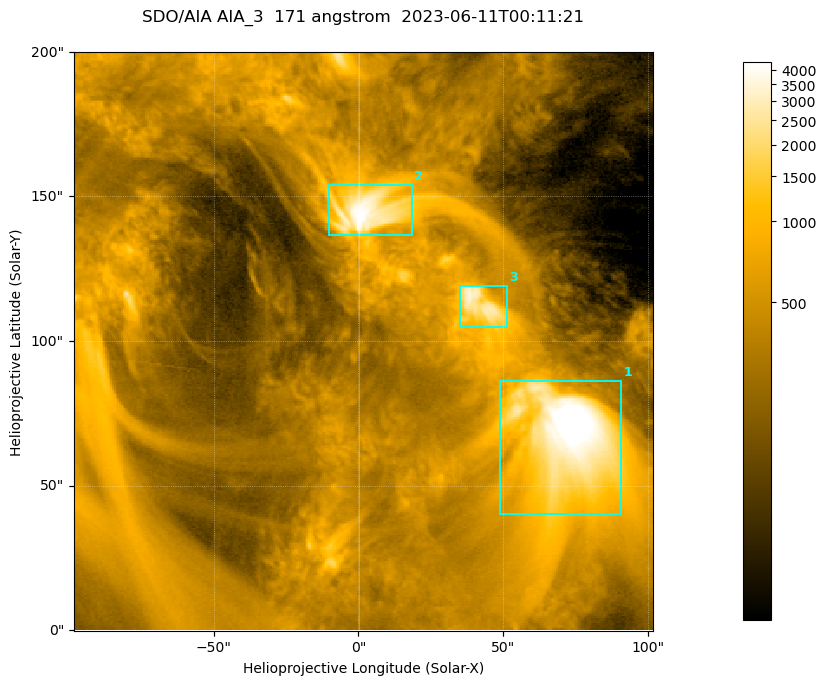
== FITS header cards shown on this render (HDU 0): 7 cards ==
TELESCOP= 'SDO/AIA '           / For AIA: SDO/AIA
INSTRUME= 'AIA_3   '           / For AIA: AIA_ATA1, AIA_ATA2, AIA_ATA3 or AIA_AT
WAVELNTH=                  171 / [angstrom] Wavelength
WAVEUNIT= 'angstrom'           / Wavelength unit: angstrom
DATE-OBS= '2023-06-11T00:11:21.354' / [ISO] Date when observation started; ISO 8
CTYPE1  = 'HPLN-TAN'           / CTYPE1; Typically HPLN
CTYPE2  = 'HPLT-TAN'           / CTYPE2; Typically HPLT

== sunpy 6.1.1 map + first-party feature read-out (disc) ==
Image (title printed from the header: SDO/AIA AIA_3  171 angstrom  2023-06-11T00:11:21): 334 x 334 px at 0.599 arcsec/px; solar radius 945 arcsec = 1577 px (partial field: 1.4% of the solar disc is inside the frame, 100% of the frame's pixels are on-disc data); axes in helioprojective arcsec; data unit not stated in the header (colour bar unlabelled)
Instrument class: DISC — disc imager (sunpy class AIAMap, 171 A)
Bright regions (active regions / flare kernels): reference = the on-disc median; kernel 3 px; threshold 5 sigma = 1099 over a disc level ~359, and >= 1.15x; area >= 111 px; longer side >= 4 px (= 2.4 arcsec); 3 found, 3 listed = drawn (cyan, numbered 1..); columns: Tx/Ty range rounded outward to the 2 arcsec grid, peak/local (2 s.f.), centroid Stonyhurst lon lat
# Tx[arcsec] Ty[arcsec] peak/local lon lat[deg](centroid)
1 48..92 40..86 17 +4 +4
2 -12..20 136..154 12 +0 +9
3 34..52 104..120 9.3 +3 +7